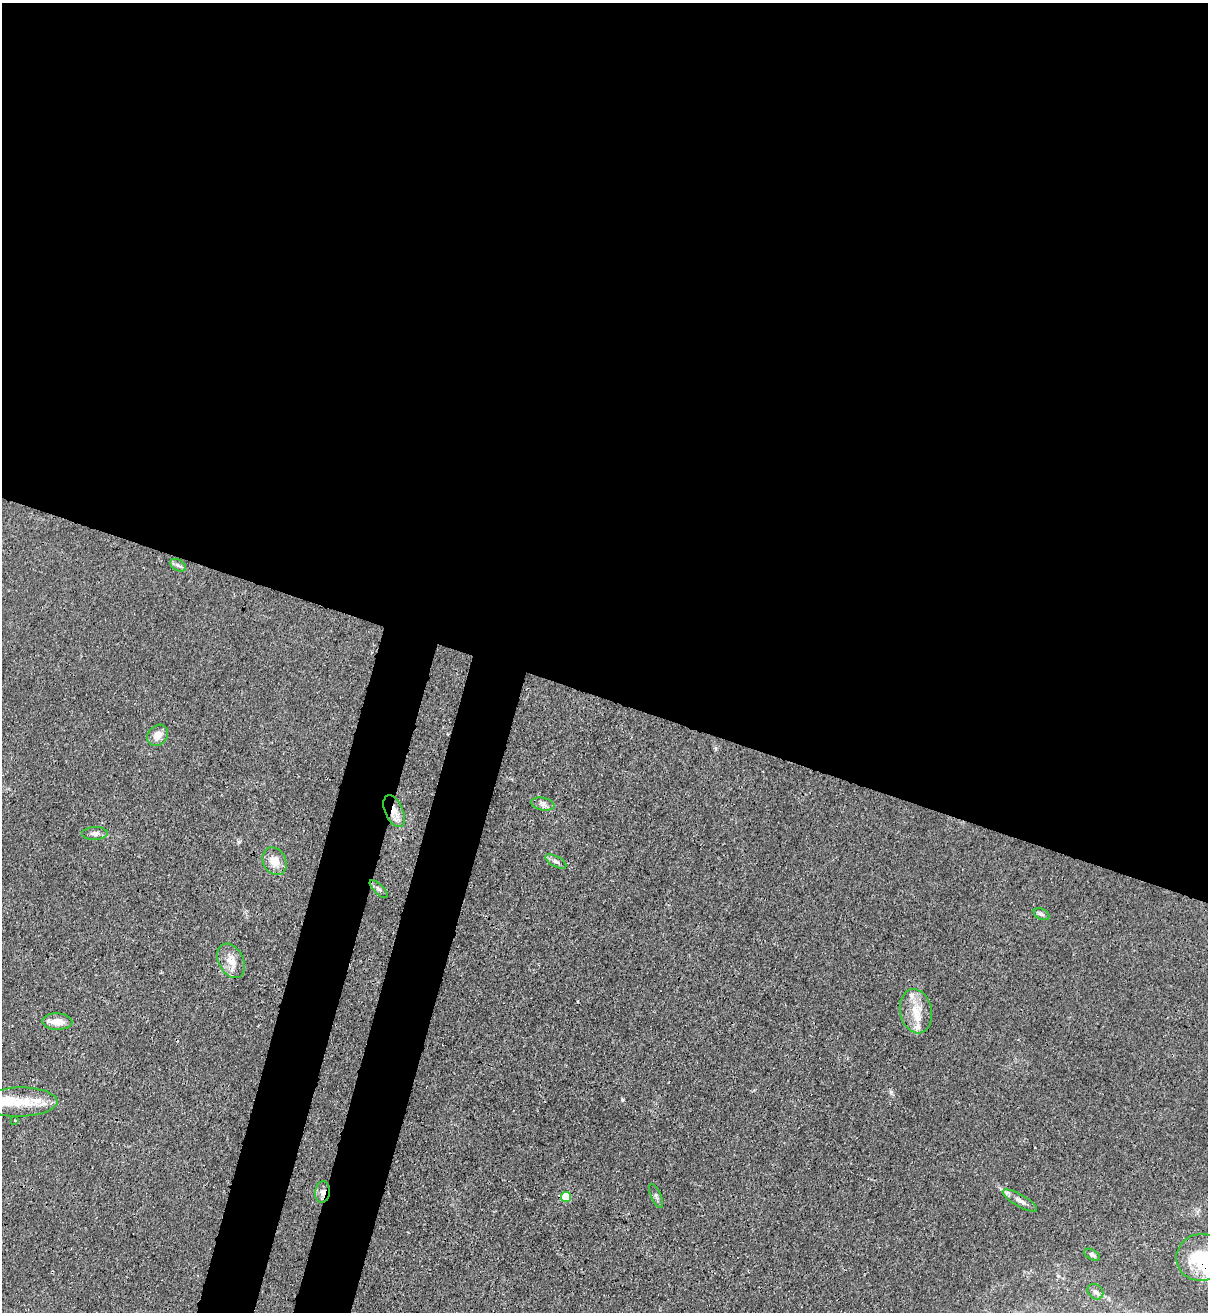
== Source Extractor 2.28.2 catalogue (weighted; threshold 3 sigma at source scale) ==
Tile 3 of 4 x 4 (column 3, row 1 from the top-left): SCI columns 2756-3961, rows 3963-5272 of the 5386 x 5315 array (HDU 1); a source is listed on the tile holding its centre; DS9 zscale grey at full resolution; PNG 1210 x 1314 px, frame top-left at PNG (2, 3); each listed source drawn as its Kron ellipse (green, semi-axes under 4 px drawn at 4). Shown black and unused: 58% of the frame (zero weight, under 3 of 4 exposures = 7% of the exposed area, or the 3 px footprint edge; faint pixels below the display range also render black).
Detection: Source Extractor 2.28.2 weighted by HDU 2 'WHT'; one run over the whole footprint, this tile lists its part. Background 0.0226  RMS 0.0029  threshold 0.013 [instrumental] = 3 sigma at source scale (4.5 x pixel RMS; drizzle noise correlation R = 1.50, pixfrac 1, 0.05/0.05 arcsec/px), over >= 5 px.
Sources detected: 26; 1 cosmic-ray / hot-pixel residue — neither listed nor drawn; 4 inside a brighter listed object's ellipse — not listed separately; the other 21 listed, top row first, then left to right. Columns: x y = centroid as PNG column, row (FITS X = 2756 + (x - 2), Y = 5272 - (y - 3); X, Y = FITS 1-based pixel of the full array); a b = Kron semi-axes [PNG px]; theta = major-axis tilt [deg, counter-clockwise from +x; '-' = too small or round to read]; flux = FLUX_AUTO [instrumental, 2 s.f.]
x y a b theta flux
178 565 8 5 -29 0.79
158 735 11 9 50 2.8
543 804 12 6 -12 1.3
394 811 17 9 -66 4.3
95 833 13 6 2 1.4
274 861 14 11 -63 3.9
556 862 11 5 -27 1
379 889 12 4 -45 0.84
1041 914 8 5 -28 0.7
231 961 18 12 -62 4
916 1011 22 16 -78 6.1
57 1022 15 8 -1 3.6
19 1102 38 14 1 9.3
15 1120 4 3 - 0.26
323 1192 11 7 83 1.6
656 1196 13 5 -66 0.76
566 1197 5 5 - 15
1020 1201 19 6 -30 1.8
1092 1255 8 5 -30 0.72
1201 1257 25 23 9 19
1095 1292 8 7 - 1.1
Overlapping masked pixels (flux is a lower limit): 3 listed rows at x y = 394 811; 323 1192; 1201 1257
Isophote crosses this tile's border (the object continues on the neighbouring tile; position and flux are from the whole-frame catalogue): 1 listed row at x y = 1201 1257
Unlisted compact peaks at least as high as the median listed source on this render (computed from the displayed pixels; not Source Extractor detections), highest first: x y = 622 1100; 891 1092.